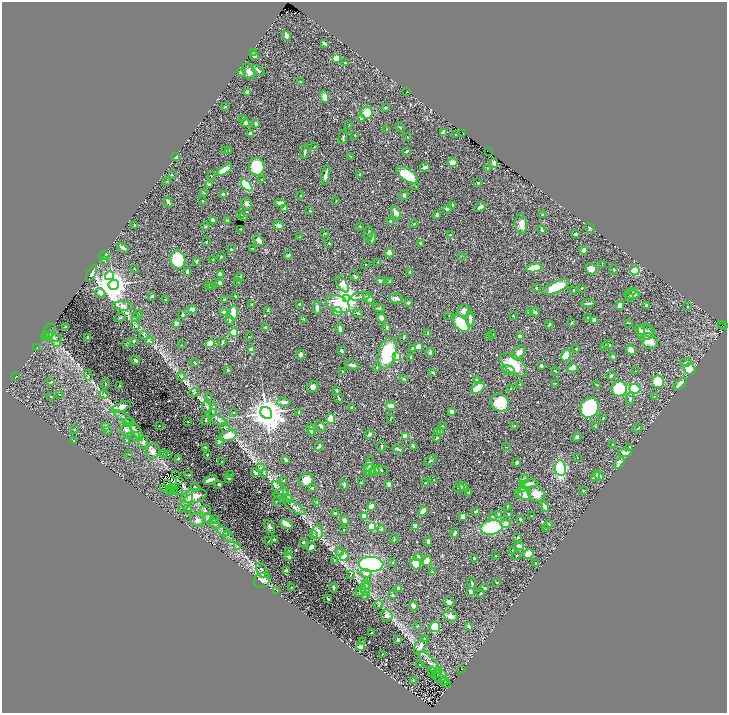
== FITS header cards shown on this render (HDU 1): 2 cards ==
NAXIS1  =                 1449
NAXIS2  =                 1422

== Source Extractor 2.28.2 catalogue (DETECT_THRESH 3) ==
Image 1449 x 1422 px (HDU 1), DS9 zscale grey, zoomed out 1/2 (1 PNG px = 2 x 2 image px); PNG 729 x 715 px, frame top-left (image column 1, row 1422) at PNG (2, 2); each listed source drawn as its Kron ellipse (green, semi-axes under 4 px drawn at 4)
Background 0.984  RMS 0.026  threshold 0.0775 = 3 sigma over >= 5 px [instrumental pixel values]
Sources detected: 633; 47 cannot appear on this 1/2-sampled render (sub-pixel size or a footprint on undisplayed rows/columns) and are neither listed nor drawn; of the other 586, the 500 brightest by FLUX_AUTO listed and drawn (86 fainter detections omitted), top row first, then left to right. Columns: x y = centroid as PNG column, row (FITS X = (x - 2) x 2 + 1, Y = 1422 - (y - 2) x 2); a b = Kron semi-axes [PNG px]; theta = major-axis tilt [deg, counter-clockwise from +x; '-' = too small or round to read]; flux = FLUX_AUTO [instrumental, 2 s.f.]
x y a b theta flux
287 36 5 3 - 26
324 43 4 2 - 15
254 53 3 2 - 3
254 56 4 3 - 20
336 58 3 3 - 100
345 63 2 1 - 3.1
258 70 7 3 -34 6.8
249 72 9 5 -66 23
241 73 4 2 - 6.8
301 82 4 3 - 4.8
247 92 3 2 - 19
407 92 2 1 - 2.5
324 96 6 4 -79 45
226 106 2 2 - 4
385 108 4 3 - 4.5
367 113 6 6 - 88
243 118 2 2 - 8.2
361 118 4 4 - 17
246 123 4 4 - 11
256 124 3 2 - 15
349 125 3 2 - 2.9
400 127 5 2 - 3.2
386 129 2 2 - 2.4
444 133 4 3 - 30
463 133 2 1 - 6.6
250 134 3 2 - 20
355 135 2 1 - 2.6
456 135 2 2 - 6.7
343 137 7 3 79 7.6
407 137 2 2 - 2.9
314 147 2 2 - 2.3
228 150 3 2 - 7.6
225 151 3 3 - 6.1
305 151 7 2 76 7
407 151 4 2 - 7.4
488 152 4 1 - 42
351 156 2 2 - 2.8
176 157 2 2 - 43
453 163 5 4 - 46
494 163 4 3 - 13
257 166 9 7 -81 170
425 167 5 3 - 24
487 168 2 2 - 3.7
225 170 9 4 35 71
359 174 3 2 - 4
172 175 3 2 - 3
326 175 10 3 79 20
407 175 12 6 -33 130
211 176 2 2 - 3
261 180 3 3 - 3
167 181 3 2 - 2.5
478 183 4 2 - 5.9
209 185 4 3 - 9.3
247 185 7 4 -47 350
416 186 3 2 - 2.8
203 192 3 2 - 2.7
223 194 3 2 - 11
300 195 2 2 - 3.4
404 195 5 3 - 7.2
202 201 3 2 - 3.2
336 201 2 1 - 3.3
168 202 5 3 - 11
280 203 5 3 - 28
247 204 6 5 - 12
453 205 4 3 - 9.3
480 207 6 3 34 15
284 208 2 2 - 31
447 209 4 3 - 13
310 210 3 2 - 3
396 213 7 4 -63 33
240 214 3 2 - 3.6
543 214 3 3 - 3.7
437 215 3 2 - 13
244 217 3 2 - 2.6
213 220 4 3 - 26
228 221 3 2 - 5.1
390 221 3 2 - 8.3
414 224 4 2 - 2.5
521 224 10 6 -84 36
134 225 3 2 - 4.1
279 225 5 3 - 13
205 226 4 3 - 5.8
360 226 3 2 - 2.3
590 228 5 4 - 9.2
240 229 3 3 - 3.7
542 229 4 2 - 4.5
325 233 4 2 - 4.1
369 233 7 2 84 8.1
450 234 2 2 - 3.6
575 234 3 2 - 9.3
299 237 3 2 - 2.5
372 238 6 3 79 22
259 240 6 4 -54 27
206 242 3 2 - 2.8
329 243 3 3 - 3.8
421 243 3 2 - 5.3
123 248 6 3 -31 14
252 248 2 2 - 2.6
231 249 4 3 - 3.7
584 250 4 3 - 22
389 253 4 3 - 60
288 255 4 2 - 10
104 256 5 3 - 6
461 256 3 3 - 2.5
221 257 4 2 - 4.7
178 259 9 7 -75 220
105 260 3 2 - 3
212 260 2 2 - 3
196 261 3 2 - 11
378 262 3 2 - 4
366 264 2 2 - 2.6
602 264 4 2 - 4.2
134 268 2 1 - 3
534 268 8 4 10 66
591 269 6 5 - 33
614 269 4 3 - 4
187 271 3 2 - 15
635 271 5 4 - 330
410 272 2 2 - 7.1
91 273 9 4 67 13
220 274 3 3 - 24
110 276 5 3 - 240
355 276 5 3 - 8.8
240 277 5 3 - 6.4
380 281 3 2 - 9.9
389 281 3 2 - 4.8
238 282 3 2 - 2.6
220 283 3 2 - 24
342 284 9 4 -55 79
114 285 5 5 - 6900
208 286 3 2 - 2.3
211 287 3 2 - 8.9
556 287 14 5 25 150
536 288 3 2 - 5.8
582 288 2 2 - 2.8
573 290 3 2 - 4.6
633 292 2 2 - 2.8
100 293 5 3 - 21
632 295 8 3 0 16
152 296 3 3 - 7.6
235 296 3 2 - 6.9
360 297 9 2 8 8.9
629 297 3 2 - 2.9
369 298 7 3 -50 21
396 298 7 5 -1 15
224 299 4 2 - 6.5
346 299 4 4 - 5000
165 300 2 2 - 20
408 302 4 3 - 8.1
588 303 6 2 5 12
252 304 4 3 - 5.1
299 304 3 2 - 6.1
338 304 13 8 -25 110
620 305 4 3 - 32
647 305 4 2 - 6.3
123 306 10 4 -5 21
687 307 3 2 - 2.7
317 308 6 3 89 22
379 308 6 4 -8 6.9
192 309 4 2 - 41
268 310 3 2 - 4.1
464 311 7 6 - 30
224 312 2 2 - 30
337 312 5 4 - 81
535 312 5 3 - 13
233 313 7 3 -89 120
358 313 5 3 - 6.4
530 313 4 3 - 18
138 314 4 3 - 4.6
182 315 2 2 - 12
449 315 3 2 - 2.9
513 316 2 2 - 3.9
120 318 5 2 - 4.3
135 318 3 2 - 3.5
382 318 4 4 - 21
588 318 3 2 - 2.7
304 319 4 3 - 5.4
470 319 8 3 -87 23
229 320 4 4 - 8
594 320 4 3 - 26
176 323 4 3 - 19
461 323 10 6 -45 210
571 323 3 2 - 4
629 323 3 2 - 2.9
549 324 4 3 - 7.1
722 325 2 1 - 8.9
135 326 5 3 - 6
724 326 2 1 - 36
66 327 4 2 - 9.5
387 327 4 3 - 7.5
266 328 2 2 - 22
340 329 5 3 - 19
640 330 5 3 - 16
648 331 6 3 -68 7.6
49 332 8 5 68 13
234 332 4 3 - 160
646 332 9 7 3 26
428 333 3 2 - 11
144 335 5 2 - 3.8
493 335 4 3 - 5.9
45 336 4 2 - 3.7
520 336 3 2 - 30
54 337 8 3 -25 12
249 337 3 2 - 2.7
404 337 3 2 - 3.8
489 337 3 2 - 3.2
88 338 4 3 - 22
56 340 6 5 - 14
134 341 2 2 - 28
150 341 4 2 - 3.9
649 341 9 7 -34 63
223 342 5 2 - 5
210 344 5 4 - 73
608 344 5 2 - 10
126 345 4 2 - 2.7
182 345 3 2 - 2.4
418 347 3 3 - 58
604 347 2 2 - 3.6
37 348 2 2 - 2.3
412 348 3 2 - 3.2
576 349 3 2 - 5
251 350 3 3 - 38
631 350 5 4 - 46
342 351 3 2 - 18
430 352 5 3 - 9.5
387 353 16 8 76 280
519 353 8 5 49 29
300 355 4 3 - 21
566 356 6 4 60 110
613 356 2 2 - 10
396 357 3 3 - 220
410 357 4 2 - 5.8
135 360 5 3 - 13
686 362 6 3 12 7.2
195 363 2 2 - 8
352 365 7 3 -16 14
514 365 16 8 -38 140
541 366 3 2 - 11
377 367 3 2 - 6
573 368 5 4 - 20
690 369 6 5 - 360
228 370 3 2 - 8.7
508 370 7 3 -20 27
342 371 3 2 - 3.2
555 371 4 2 - 4.5
635 371 2 1 - 2.2
433 373 3 2 - 5.5
88 375 5 3 - 6.7
611 375 4 3 - 7.6
181 376 4 3 - 5.7
16 377 3 2 - 2.4
404 379 4 3 - 7.2
477 379 3 2 - 6.1
51 382 3 2 - 6.4
658 382 6 6 - 190
555 383 2 2 - 2.2
105 384 5 1 - 2.3
520 384 3 3 - 4.5
680 384 7 3 40 43
597 385 3 3 - 3.9
120 386 2 2 - 3.7
313 387 6 5 - 23
478 388 7 4 35 150
511 389 3 2 - 5
619 389 8 7 - 310
635 389 6 5 - 210
337 391 3 2 - 4.1
194 392 5 3 - 5.1
60 394 3 2 - 2.6
104 394 5 3 - 6.3
51 396 4 2 - 3.9
655 396 3 2 - 2.3
208 397 3 3 - 3.5
339 398 4 3 - 8.5
630 399 7 3 83 11
284 402 7 3 -4 18
500 403 9 8 - 140
391 406 5 3 - 38
121 407 10 4 23 48
207 407 6 3 -69 8.9
213 407 4 3 - 4.4
352 408 3 2 - 17
590 408 10 9 - 590
452 411 3 2 - 21
212 412 3 2 - 3.2
299 412 3 3 - 4.6
234 413 2 2 - 2.7
266 413 6 5 - 11000
123 417 11 3 -32 12
603 418 2 2 - 3.5
331 419 5 4 - 100
390 419 4 2 - 2.4
206 420 5 2 - 4
219 420 9 4 -20 13
129 422 6 2 -10 6.2
188 422 2 1 - 2.2
159 426 2 2 - 3.8
321 426 6 4 -49 10
442 426 3 2 - 4.2
515 426 4 2 - 3.5
595 426 3 2 - 4.2
106 427 2 2 - 40
225 428 5 2 - 4.6
638 428 5 2 - 3.5
126 429 6 5 - 15
74 430 3 2 - 2.6
107 430 4 2 - 3
311 430 6 3 -67 25
437 431 3 3 - 5.5
137 432 10 3 -60 14
441 432 4 3 - 9.6
311 433 3 2 - 5.7
369 434 5 2 - 15
136 436 4 4 - 8.5
228 436 9 5 18 82
405 436 3 3 - 46
577 437 5 3 - 8.7
437 438 3 2 - 10
126 440 2 2 - 2.2
73 441 3 2 - 3.4
219 441 2 2 - 33
143 442 6 5 - 15
612 444 3 2 - 2.2
319 446 5 3 - 7.5
382 446 5 2 - 4.7
413 446 3 2 - 9.7
205 447 3 2 - 7
506 447 3 2 - 2.5
630 447 4 2 - 3.6
398 449 6 2 -26 14
153 451 8 6 68 29
163 453 3 2 - 5.7
625 453 7 3 -3 23
129 454 2 2 - 2.8
168 454 3 2 - 4
207 455 2 2 - 6.3
578 458 2 1 - 2.2
179 459 3 3 - 7.9
286 460 3 2 - 20
431 460 7 2 29 4.2
222 462 2 2 - 6.8
517 463 4 3 - 6.6
620 463 6 4 56 30
369 464 8 4 76 21
260 468 4 2 - 3.7
560 468 8 5 -84 410
370 470 6 5 - 44
381 470 7 2 -10 17
375 471 4 3 - 33
373 472 4 3 - 33
255 473 4 2 - 9.3
264 473 4 3 - 6.7
230 474 3 2 - 2.5
176 475 2 1 - 2.4
188 475 4 1 - 3
599 475 6 3 -51 18
596 476 5 3 - 10
229 478 2 2 - 19
524 479 5 3 - 8
210 480 7 2 21 24
284 480 3 2 - 5.9
306 480 7 6 - 71
434 480 3 2 - 2.7
180 481 3 1 - 2.5
361 483 2 2 - 3.8
425 483 3 2 - 4.1
168 484 2 1 - 5.2
219 484 2 2 - 14
389 484 4 3 - 18
529 484 8 4 6 22
344 485 5 3 - 9.2
195 487 4 3 - 7.6
464 487 5 3 - 21
173 488 2 1 - 2.3
278 488 7 4 -51 17
312 488 3 2 - 3.2
459 488 6 2 -2 4.2
164 489 3 1 - 4.2
170 489 3 1 - 2.3
523 489 3 3 - 11
179 490 2 2 - 2.8
583 490 3 2 - 2.3
170 492 2 1 - 2.3
175 492 2 1 - 2.9
281 493 8 4 12 15
469 493 2 2 - 7.4
518 494 3 3 - 5.5
524 494 6 5 - 76
536 494 9 7 -37 46
194 496 13 7 12 62
288 499 6 2 -13 6.1
276 501 3 2 - 2.4
317 502 4 3 - 4
185 503 11 3 52 21
372 506 4 3 - 47
295 507 13 4 -32 21
507 507 4 2 - 4.3
545 507 5 2 - 28
188 508 3 3 - 3
205 510 6 4 26 10
423 511 5 3 - 43
476 511 4 2 - 7.9
336 513 3 2 - 6.9
508 513 3 2 - 2.9
499 514 2 2 - 9.8
364 516 4 3 - 23
531 516 2 2 - 2.5
463 517 3 3 - 22
492 517 3 2 - 2.8
207 518 5 4 - 13
520 519 3 2 - 5
197 520 8 6 -45 25
214 520 5 3 - 5.7
344 520 5 3 - 19
505 523 5 4 - 24
215 524 5 2 - 6.8
286 524 7 4 -31 79
548 524 3 3 - 6.5
372 526 4 3 - 150
270 527 7 4 -60 14
416 527 4 3 - 58
491 527 11 7 10 280
545 528 2 2 - 2.9
381 529 4 3 - 6.7
343 530 2 2 - 6
223 532 6 2 -26 7.6
318 532 7 5 85 33
455 533 4 2 - 13
314 534 3 2 - 3.7
229 537 7 1 -49 4.7
518 537 3 3 - 7.7
394 539 5 2 - 5.1
274 540 3 2 - 5.9
269 541 3 2 - 3.2
303 542 3 3 - 5
428 542 4 3 - 14
237 546 3 3 - 3.3
519 546 5 3 - 14
311 547 5 3 - 18
512 550 2 2 - 4.8
340 551 4 4 - 7
289 552 3 2 - 9
528 554 5 4 - 60
344 556 5 4 - 22
418 556 2 2 - 9.8
495 556 2 2 - 3.4
517 556 4 2 - 2.7
289 557 3 3 - 21
474 558 3 2 - 5.5
334 560 2 2 - 2.4
427 561 5 3 - 73
393 562 3 2 - 2.4
536 563 3 2 - 3.8
371 564 12 7 -1 1500
416 564 6 5 - 58
262 571 8 5 -56 17
286 571 2 2 - 59
432 572 2 2 - 3.7
366 573 5 4 - 23
351 575 3 2 - 3.8
262 580 9 7 39 34
472 583 5 3 - 7.5
496 583 2 2 - 5
365 585 5 4 - 14
292 587 2 1 - 2.3
333 588 5 3 - 7.4
399 588 4 3 - 18
485 588 3 2 - 4.9
365 589 6 4 80 11
277 590 4 2 - 2.5
361 591 6 3 57 11
470 592 4 3 - 15
481 593 3 2 - 3.7
365 595 4 2 - 5
393 595 3 3 - 4.4
328 599 3 2 - 7.5
449 602 6 4 -27 15
379 605 4 3 - 4.7
414 606 4 3 - 29
387 615 6 5 - 25
451 616 7 5 -18 29
417 626 3 2 - 3.9
469 626 4 2 - 12
435 627 5 5 - 150
372 632 2 1 - 2.3
398 639 3 2 - 6
426 639 4 2 - 3.7
362 642 2 2 - 5.2
421 645 10 5 57 29
361 647 4 4 - 35
382 654 2 1 - 3.4
429 663 14 5 -47 31
419 665 2 2 - 2.6
462 669 2 1 - 3.9
432 672 5 2 - 4.7
437 672 6 3 61 6.3
440 676 7 6 - 12
413 680 2 2 - 2.5
444 681 5 4 - 7.4
446 683 6 2 -45 3.5
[86 fainter detections neither listed nor drawn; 47 sub-pixel or undisplayed-footprint detections neither listed nor drawn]